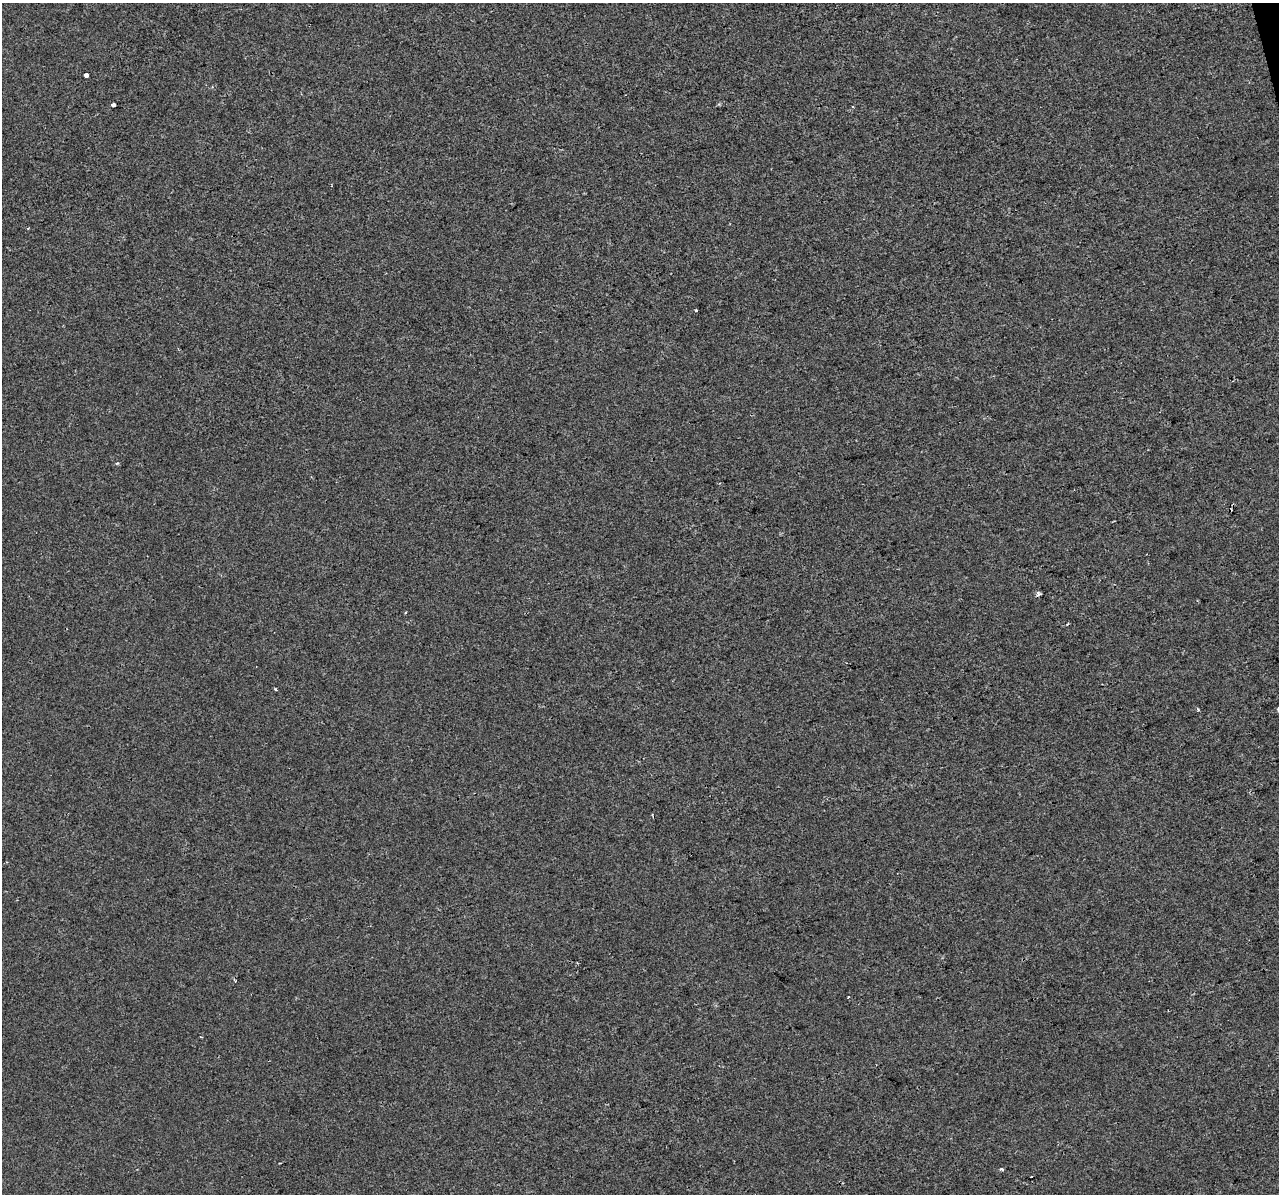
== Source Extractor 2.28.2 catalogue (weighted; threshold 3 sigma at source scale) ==
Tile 10 of 4 x 4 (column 2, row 3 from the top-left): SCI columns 1278-2554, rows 1284-2475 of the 5109 x 4903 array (HDU 1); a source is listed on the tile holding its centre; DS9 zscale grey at full resolution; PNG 1281 x 1196 px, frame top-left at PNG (2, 3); no overlay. Shown black and unused: <1% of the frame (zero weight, under 2 of 3 exposures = <1% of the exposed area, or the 3 px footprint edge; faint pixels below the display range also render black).
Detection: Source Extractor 2.28.2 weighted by HDU 2 'WHT'; one run over the whole footprint, this tile lists its part. Background -4.07e-04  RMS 0.0043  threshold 0.0193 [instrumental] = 3 sigma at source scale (4.5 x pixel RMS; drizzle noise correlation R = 1.50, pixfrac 1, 0.0396/0.0396 arcsec/px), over >= 5 px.
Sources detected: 16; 3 cosmic-ray / hot-pixel residue — not listed; the other 13 listed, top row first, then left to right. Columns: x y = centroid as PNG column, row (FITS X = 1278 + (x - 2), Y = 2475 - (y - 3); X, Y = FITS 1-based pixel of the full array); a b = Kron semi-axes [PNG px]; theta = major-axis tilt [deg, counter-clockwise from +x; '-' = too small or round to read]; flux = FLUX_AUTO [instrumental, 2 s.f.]
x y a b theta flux
86 75 3 3 - 12
113 105 4 4 - 2.5
852 106 3 3 - 0.48
696 310 3 3 - 1.3
117 463 4 4 - 0.51
1038 594 6 5 - 1.2
405 612 3 2 - 0.5
276 689 5 3 - 0.46
1198 709 5 3 - 0.49
1278 709 5 4 - 0.98
235 981 5 3 - 0.45
848 997 3 2 - 0.46
1001 1169 4 3 - 0.86
Isophote crosses this tile's border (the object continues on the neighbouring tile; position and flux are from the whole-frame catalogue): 1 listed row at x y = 1278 709